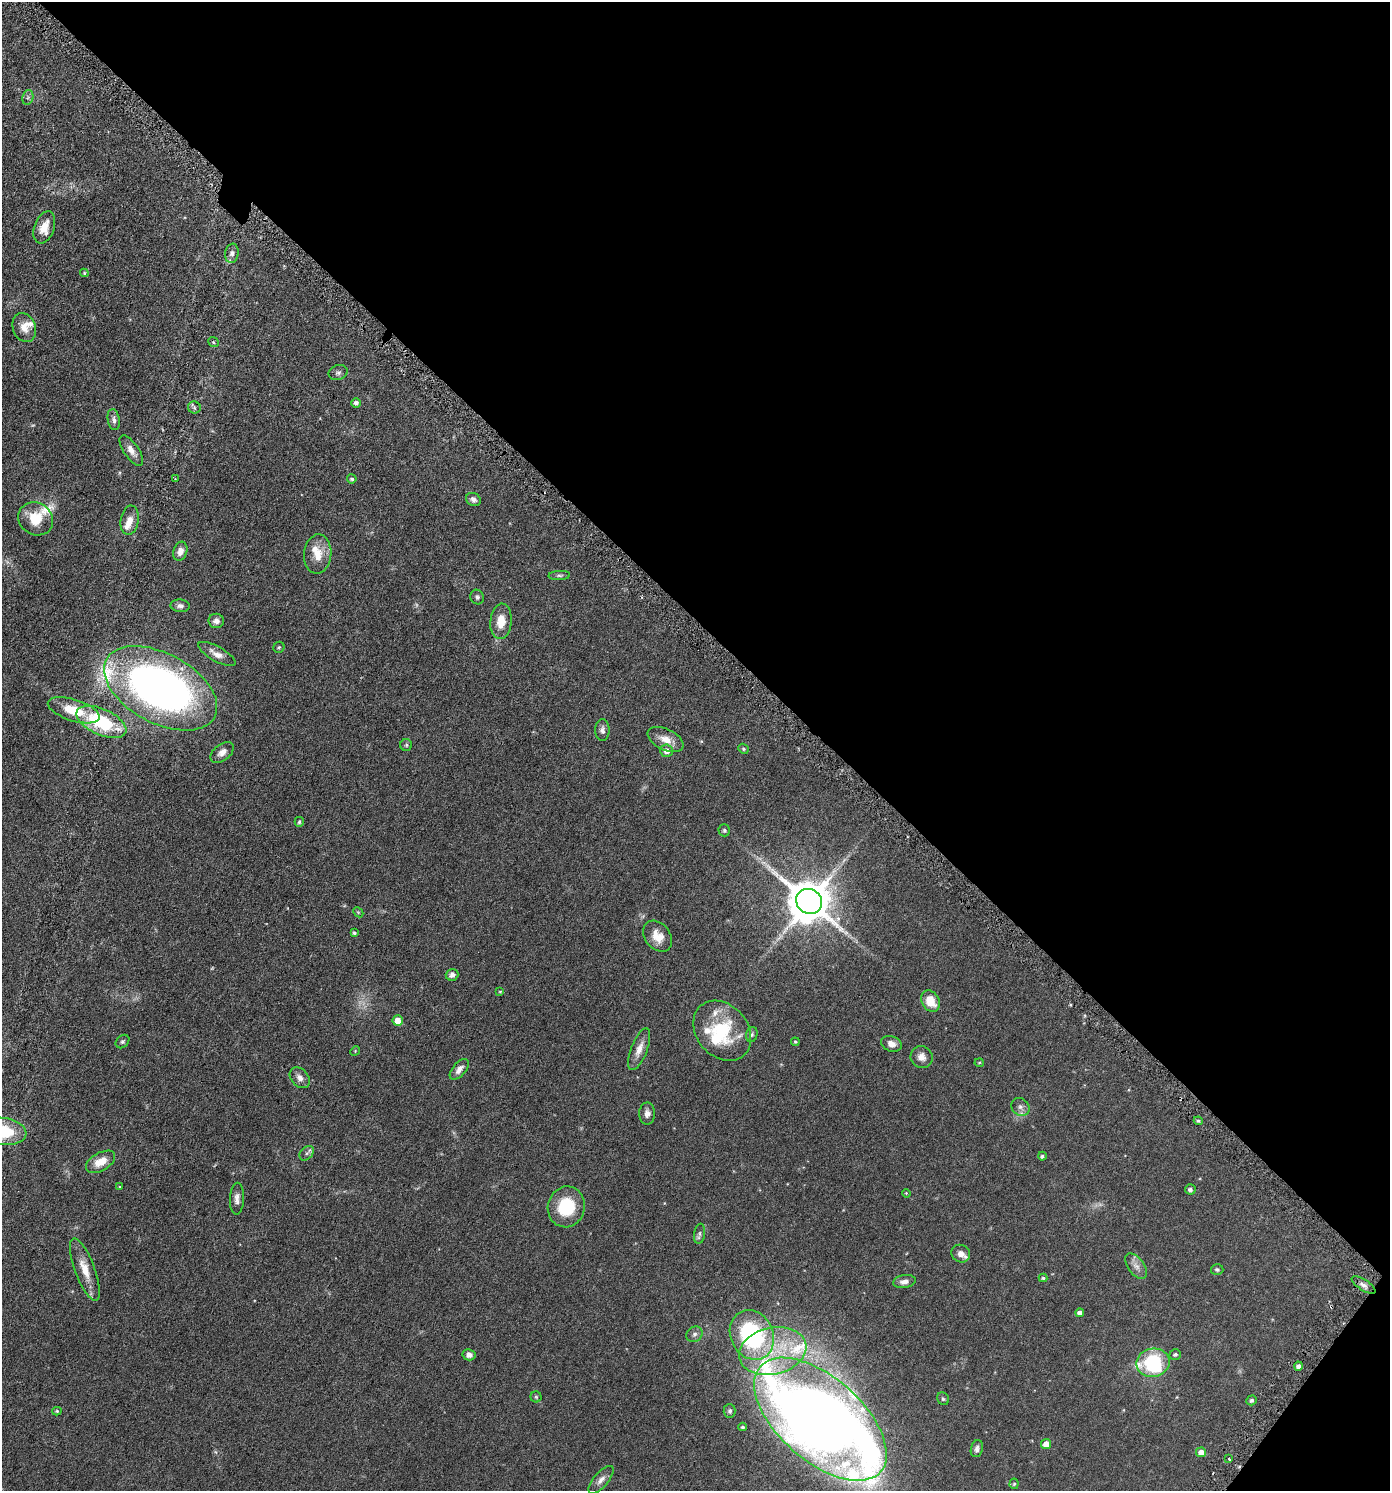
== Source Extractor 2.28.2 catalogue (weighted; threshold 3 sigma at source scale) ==
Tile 8 of 4 x 4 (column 4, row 2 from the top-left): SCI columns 4317-5704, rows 3001-4489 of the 6001 x 5996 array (HDU 1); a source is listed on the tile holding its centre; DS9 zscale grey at full resolution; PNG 1392 x 1493 px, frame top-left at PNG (2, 2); each listed source drawn as its Kron ellipse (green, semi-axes under 4 px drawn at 4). Shown black and unused: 43% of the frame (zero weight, under 3 of 6 exposures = <1% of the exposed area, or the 3 px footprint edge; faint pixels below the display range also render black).
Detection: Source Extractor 2.28.2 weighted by HDU 2 'WHT'; one run over the whole footprint, this tile lists its part. Background 0.0567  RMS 0.0059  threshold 0.0242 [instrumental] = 3 sigma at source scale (4.09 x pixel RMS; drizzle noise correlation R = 1.36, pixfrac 0.8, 0.05/0.05 arcsec/px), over >= 5 px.
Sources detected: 113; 4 too faint to see at this stretch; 2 inside a brighter object's white glare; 2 cosmic-ray / hot-pixel residue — neither listed nor drawn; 9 inside a brighter listed object's ellipse — not listed separately; the other 96 listed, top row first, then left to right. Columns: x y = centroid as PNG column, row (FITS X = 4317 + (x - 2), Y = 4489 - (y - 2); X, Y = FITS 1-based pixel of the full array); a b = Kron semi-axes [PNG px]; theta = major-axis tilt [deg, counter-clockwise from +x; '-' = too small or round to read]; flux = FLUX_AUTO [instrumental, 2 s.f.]
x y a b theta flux
28 97 7 5 77 1.2
44 227 17 10 70 7
232 253 9 7 81 1.9
84 273 4 3 - 0.5
24 327 15 11 -69 5.2
213 342 5 4 - 0.68
338 373 10 7 21 1.4
356 403 5 4 - 1.5
194 407 6 6 - 1.2
114 420 10 6 -81 1.7
131 451 17 7 -55 3.9
175 479 3 2 - 0.35
352 479 5 4 - 0.92
473 499 8 6 -28 1.8
36 519 18 16 -34 13
130 520 14 9 81 4.6
180 551 10 7 72 3.2
318 554 20 13 85 8.3
559 575 11 4 2 1.1
477 597 7 7 - 1.2
180 606 9 6 -3 1.9
216 621 8 7 - 2.3
501 621 18 10 85 7.3
279 647 6 5 - 0.74
217 654 21 7 -29 3.9
161 688 61 35 -28 270
74 710 27 10 -18 15
101 722 27 13 -24 37
602 730 11 7 -90 2.2
665 739 19 10 -26 6
406 745 6 6 - 0.8
743 749 5 4 - 0.71
666 751 6 6 - 3.3
222 752 13 8 39 3.3
299 822 5 5 - 1
724 830 6 6 - 0.93
809 901 13 12 - 1900
358 912 6 4 -44 0.56
354 933 3 3 - 0.98
658 936 17 12 -52 6.5
452 975 6 6 - 2
500 992 4 4 - 0.48
930 1001 11 8 -60 8.7
398 1020 5 5 - 5.5
722 1031 33 25 -50 30
752 1034 8 5 74 1
122 1042 7 6 - 0.97
795 1042 4 3 - 0.58
891 1044 10 7 -22 3.2
639 1049 22 8 69 4.8
355 1051 5 4 - 0.44
922 1057 11 10 - 3.4
979 1063 4 4 - 0.52
459 1069 12 6 50 3
300 1078 12 8 -49 2.7
1020 1107 9 8 - 2.2
647 1113 11 8 89 2.6
1198 1121 4 4 - 0.84
2 1131 24 13 -6 26
307 1153 8 6 47 1.4
1042 1156 4 3 - 0.94
101 1162 16 9 29 7
119 1187 4 3 - 0.47
1190 1189 5 5 - 1.5
906 1193 4 3 - 0.43
237 1199 16 7 88 2.8
566 1207 20 18 75 21
700 1234 10 5 82 1.4
961 1254 10 8 -33 3.5
1136 1266 14 8 -53 3.1
85 1269 33 10 -69 8.6
1217 1270 6 5 - 0.89
1043 1278 4 3 - 0.77
904 1282 11 6 9 2.8
1364 1285 14 5 -32 2.2
1080 1313 4 4 - 2.3
694 1334 8 7 - 1.8
752 1335 25 21 -63 63
773 1351 34 23 13 33
1175 1354 6 5 - 0.99
469 1355 6 5 - 2.2
1153 1363 17 14 11 43
1299 1366 4 4 - 1.7
536 1397 5 5 - 0.7
943 1399 7 5 -56 0.91
1252 1400 5 4 - 1.1
57 1411 4 3 - 0.75
730 1411 7 6 - 1.1
820 1419 80 41 -41 930
743 1427 4 3 - 0.73
1046 1444 5 5 - 5.4
977 1449 8 6 77 1.7
1201 1452 5 5 - 4.3
1229 1459 4 2 - 0.44
601 1480 17 7 49 3.1
1014 1484 5 4 - 0.75
Isophote crosses this tile's border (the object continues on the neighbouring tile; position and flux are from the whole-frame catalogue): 2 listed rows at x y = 2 1131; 820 1419